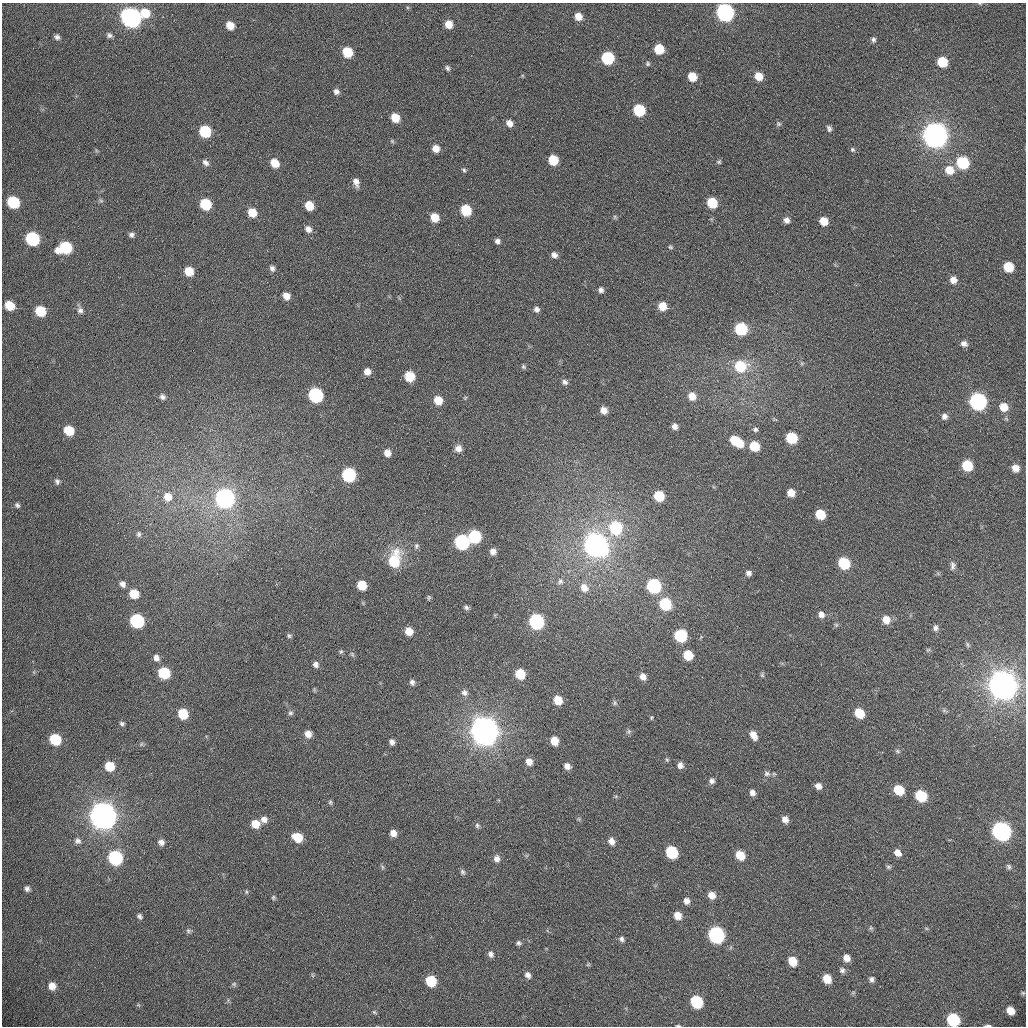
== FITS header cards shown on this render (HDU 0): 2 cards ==
NAXIS1  =                 1024 /fastest changing axis
NAXIS2  =                 1024 /next to fastest changing axis

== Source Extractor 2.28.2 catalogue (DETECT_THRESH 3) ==
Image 1024 x 1024 px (HDU 0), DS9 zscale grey, 1 PNG px = 1 image px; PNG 1028 x 1028 px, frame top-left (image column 1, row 1024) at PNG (2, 3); no overlay
Background 366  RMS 13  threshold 38.1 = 3 sigma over >= 5 px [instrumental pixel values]
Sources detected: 227; all 227 listed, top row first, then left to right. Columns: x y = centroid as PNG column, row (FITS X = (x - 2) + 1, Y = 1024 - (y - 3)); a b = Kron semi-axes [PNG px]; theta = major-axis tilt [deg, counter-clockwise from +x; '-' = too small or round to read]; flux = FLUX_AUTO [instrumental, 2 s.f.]
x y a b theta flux
980 4 5 3 - 6.8e+02
725 12 8 8 - 3.7e+05
145 13 10 9 - 1.8e+04
578 16 7 7 - 8.5e+03
131 18 9 8 - 5.6e+05
449 24 7 6 - 1.1e+04
230 25 7 6 - 1.2e+04
109 35 7 6 - 2.5e+03
57 37 7 5 -27 2.7e+03
873 40 6 5 - 2.2e+03
659 49 7 7 - 2.5e+04
347 52 7 7 - 2.8e+04
608 58 8 7 - 7.7e+04
942 62 7 7 - 3.0e+04
648 64 5 5 - 1.4e+03
447 68 7 5 -66 1.9e+03
758 76 7 7 - 1.3e+04
692 77 7 6 - 1.6e+04
336 92 7 6 - 3.3e+03
639 110 8 7 - 5.4e+04
395 118 7 6 - 1.6e+04
509 123 7 6 - 5.6e+03
778 124 7 6 - 1.6e+03
829 128 8 6 -71 2.4e+03
205 131 8 7 - 5.3e+04
935 135 9 9 - 1.7e+06
392 141 6 4 -46 1.1e+03
436 149 6 6 - 8.3e+03
852 149 7 5 -45 1.7e+03
553 160 7 7 - 2.8e+04
719 162 6 4 -15 1.2e+03
205 163 9 6 -44 3.4e+03
275 163 8 6 -47 1.5e+04
962 163 8 7 - 6.2e+04
464 170 6 5 - 1.5e+03
949 170 10 9 - 1.3e+04
356 182 9 6 -73 5.1e+03
101 201 6 4 -19 1.3e+03
13 202 8 7 - 5.7e+04
712 203 7 7 - 3.2e+04
205 204 8 7 - 4.5e+04
309 205 7 6 - 1.7e+04
466 210 8 7 - 4.1e+04
252 212 7 7 - 1.6e+04
434 217 7 6 - 1.4e+04
615 217 6 5 - 1.2e+03
786 220 7 7 - 4.0e+03
824 221 7 6 - 1.4e+04
308 229 8 7 - 4.4e+03
132 235 6 6 - 2.6e+03
32 239 8 7 - 1.1e+05
497 241 6 6 - 3.1e+03
670 247 6 4 -16 1.3e+03
65 248 11 8 15 6.7e+04
554 255 7 6 - 4.2e+03
1008 267 7 7 - 2.7e+04
272 268 7 6 - 2.7e+03
189 271 7 7 - 1.7e+04
953 280 7 7 - 6.8e+03
601 290 7 6 - 2.9e+03
286 296 7 6 - 7.2e+03
10 305 8 6 -34 2.0e+04
662 306 7 7 - 1.3e+04
536 309 6 6 - 3.1e+03
80 310 9 8 - 3.4e+03
40 311 8 7 - 3.3e+04
741 329 8 7 - 7.3e+04
964 344 8 6 -19 4.2e+03
802 363 6 4 18 1.1e+03
740 366 9 9 - 4.0e+04
523 367 6 5 - 1.4e+03
367 372 6 6 - 7.0e+03
410 376 7 7 - 3.0e+04
565 382 7 6 - 2.9e+03
315 395 8 7 - 1.5e+05
692 396 8 7 - 9.7e+03
162 397 7 7 - 3.0e+03
465 398 6 4 47 1.0e+03
438 400 8 7 - 1.5e+04
978 401 9 8 - 3.3e+05
1004 407 8 7 - 1.2e+04
604 410 7 6 - 7.2e+03
944 416 7 7 - 3.5e+03
674 426 7 6 - 4.3e+03
755 429 7 6 - 2.0e+03
69 430 7 7 - 2.5e+04
791 438 8 7 - 4.4e+04
735 440 8 7 - 2.2e+04
739 443 9 7 -38 1.4e+04
754 446 7 7 - 2.6e+04
458 448 9 8 - 5.2e+03
387 453 7 6 - 7.8e+03
967 465 8 7 - 3.5e+04
1015 468 7 6 - 8.0e+03
349 475 8 7 - 1.2e+05
57 481 7 5 -70 2.3e+03
791 493 6 6 - 1.0e+04
659 496 7 7 - 3.2e+04
168 497 10 9 - 9.4e+03
225 498 9 8 - 5.0e+05
17 505 7 6 - 2.1e+03
820 514 7 7 - 2.6e+04
616 528 9 8 - 6.8e+04
139 534 8 6 89 2.2e+03
475 536 8 7 - 7.5e+04
462 542 8 8 - 1.6e+05
596 545 9 9 - 1.1e+06
416 546 8 6 80 2.1e+03
493 551 6 6 - 4.8e+03
394 560 19 11 76 3.5e+04
844 563 8 7 - 5.2e+04
953 566 11 6 86 3.2e+03
748 573 6 6 - 3.0e+03
560 581 8 7 - 2.5e+03
122 584 8 7 - 3.8e+03
362 585 7 6 - 2.2e+04
654 586 8 7 - 1.4e+05
584 588 10 8 -52 7.8e+03
134 594 8 7 - 2.0e+04
429 597 6 5 - 1.3e+03
665 604 8 8 - 5.6e+04
466 607 6 5 - 2.0e+03
821 614 7 6 - 4.6e+03
886 620 8 8 - 9.7e+03
137 621 8 8 - 1.2e+05
536 621 8 7 - 1.9e+05
836 625 6 5 - 1.3e+03
935 628 8 7 - 2.8e+03
409 631 7 6 - 1.1e+04
681 635 8 7 - 7.2e+04
289 636 6 6 - 1.6e+03
967 645 8 4 -81 1.4e+03
928 650 7 4 1 1.2e+03
341 652 7 5 67 1.4e+03
352 654 8 4 -55 1.5e+03
688 655 7 7 - 2.4e+04
156 658 8 7 - 4.7e+03
316 664 7 6 - 3.3e+03
164 673 8 7 - 5.1e+04
520 674 7 7 - 2.5e+04
762 675 6 5 - 1.4e+03
643 677 8 7 - 5.6e+03
412 682 7 6 - 2.8e+03
1003 685 10 9 - 2.6e+06
464 693 9 8 - 3.7e+03
558 700 7 6 - 1.7e+04
615 703 8 5 -62 1.6e+03
944 710 7 4 -1 1.4e+03
290 713 6 6 - 1.9e+03
859 713 8 7 - 2.3e+04
183 714 8 7 - 2.7e+04
651 718 5 3 - 9.6e+02
122 723 6 5 - 1.8e+03
484 731 10 9 - 2.4e+06
629 731 7 6 - 1.8e+03
308 734 7 6 - 7.0e+03
753 735 10 7 -59 7.9e+03
55 739 8 7 - 4.4e+04
554 741 7 6 - 1.3e+04
392 742 6 5 - 3.4e+03
141 744 6 4 71 1.3e+03
898 751 7 5 -27 1.6e+03
667 760 5 5 - 1.2e+03
529 762 8 7 - 6.7e+03
680 765 7 6 - 4.2e+03
109 766 8 8 - 2.1e+04
567 766 7 6 - 5.3e+03
767 773 9 8 - 3.4e+03
712 781 7 7 - 3.1e+03
818 786 6 6 - 5.1e+03
899 790 8 7 - 2.7e+04
752 792 7 6 - 4.3e+03
921 796 8 7 - 4.4e+04
330 802 7 5 88 1.4e+03
103 816 10 9 - 2.2e+06
264 819 8 7 - 5.0e+03
579 819 7 4 -71 1.3e+03
785 819 8 7 - 5.3e+03
255 824 8 7 - 1.3e+04
477 825 7 6 - 1.9e+03
1001 831 9 8 - 4.9e+05
393 833 7 6 - 6.4e+03
297 837 8 7 - 1.8e+04
78 841 8 8 - 3.2e+03
611 841 8 7 - 5.8e+03
161 842 8 7 - 4.1e+03
672 852 8 7 - 6.2e+04
897 853 8 6 -48 6.2e+03
740 855 8 7 - 1.7e+04
115 857 8 8 - 1.2e+05
497 859 9 7 -77 4.4e+03
382 867 7 4 -88 1.3e+03
888 867 7 5 13 1.5e+03
1009 867 7 5 -62 1.7e+03
463 872 8 6 -73 2.0e+03
27 889 7 6 - 2.8e+03
246 892 6 4 -89 1.1e+03
712 895 8 7 - 7.9e+03
273 897 7 5 89 1.5e+03
686 901 7 6 - 4.6e+03
678 915 7 7 - 8.9e+03
139 916 7 5 -52 2.2e+03
871 928 6 5 - 1.3e+03
188 931 7 6 - 1.8e+03
716 935 9 8 - 2.3e+05
621 939 7 6 - 2.4e+03
518 943 7 6 - 2.0e+03
491 954 8 6 -70 3.1e+03
847 958 7 6 - 6.7e+03
792 961 8 7 - 1.6e+04
588 964 5 5 - 1.0e+03
842 970 7 7 - 2.5e+03
312 975 6 4 -70 1.1e+03
528 975 8 6 -53 3.7e+03
827 979 8 7 - 1.4e+04
872 979 7 6 - 2.7e+03
431 981 8 7 - 3.7e+04
234 984 7 6 - 1.5e+03
52 986 9 8 - 8.4e+03
853 993 6 4 19 1.1e+03
1023 993 5 5 - 1.3e+03
696 1002 8 7 - 6.3e+04
1010 1011 7 6 - 1.2e+04
374 1012 7 4 -36 1.4e+03
953 1020 9 7 -49 7.3e+04
678 1026 6 2 -4 9.4e+02
987 1026 8 2 0 1.9e+03
At the frame edge (FLAGS 8, measured only in part): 4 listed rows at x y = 980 4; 953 1020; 678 1026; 987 1026